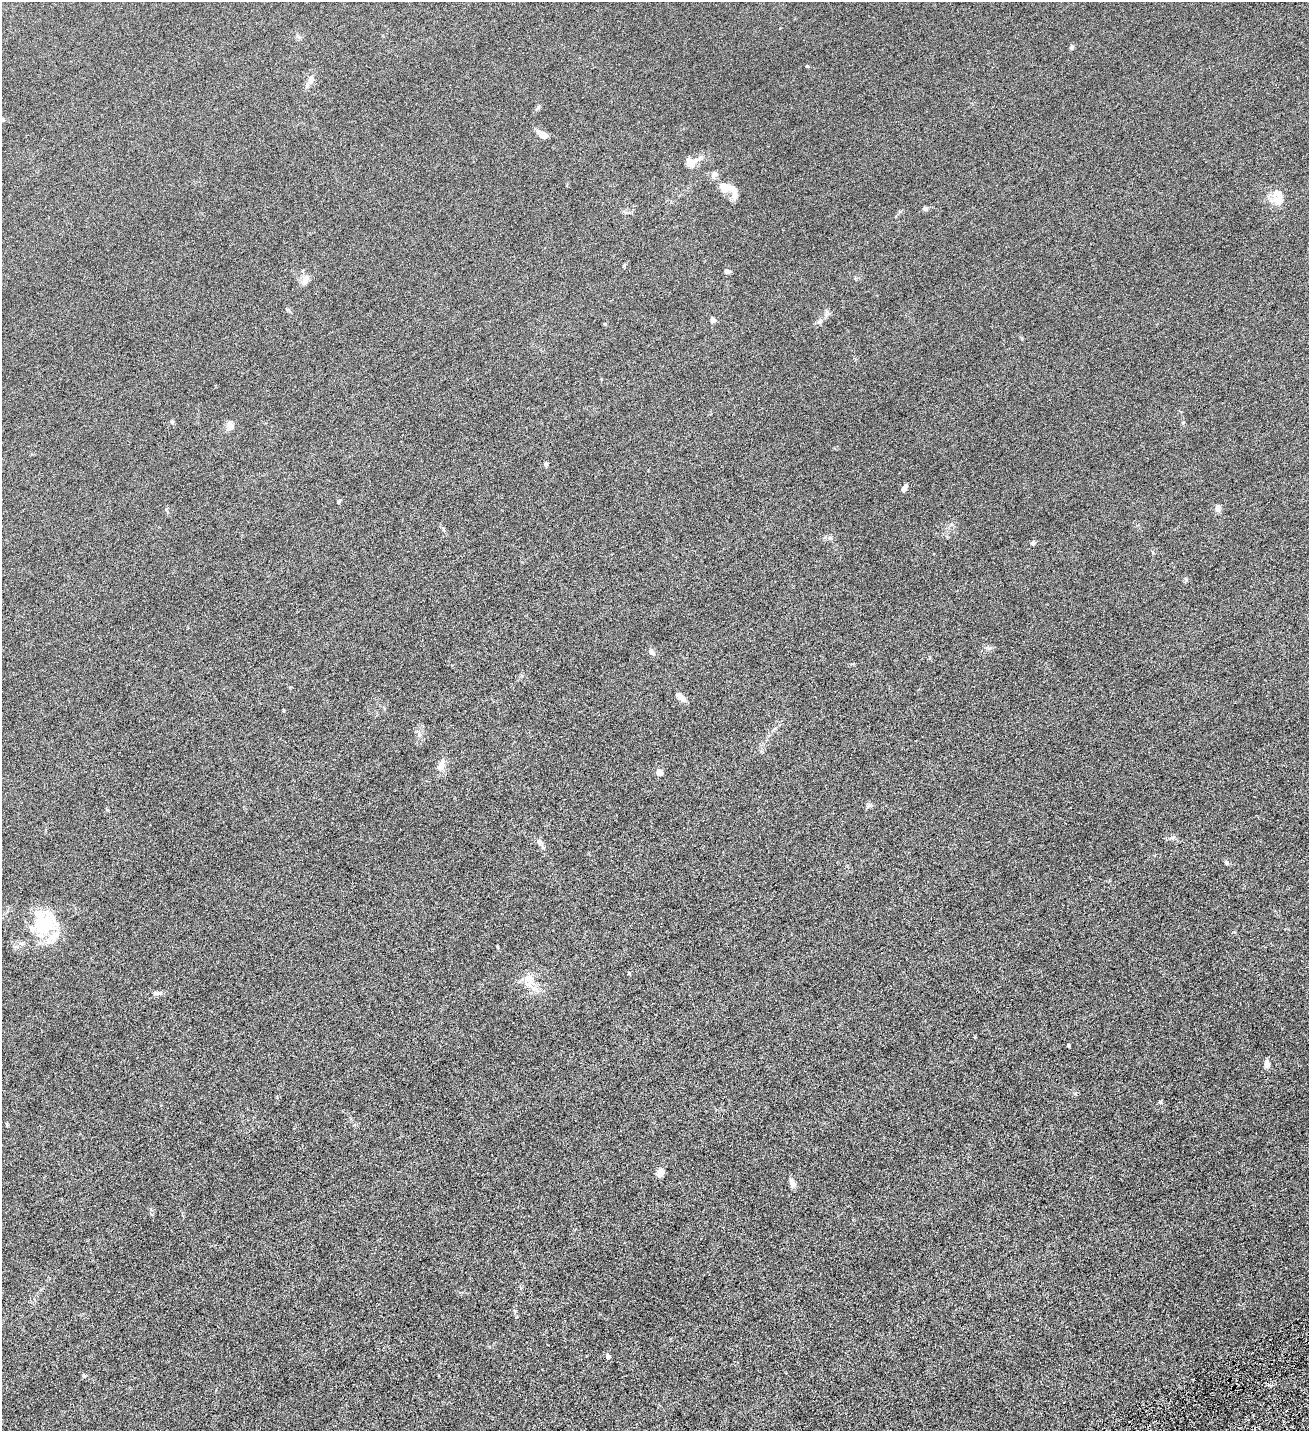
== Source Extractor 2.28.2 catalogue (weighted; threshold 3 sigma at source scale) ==
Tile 6 of 4 x 4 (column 2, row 2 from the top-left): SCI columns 1604-2910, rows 2861-4289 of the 5686 x 5720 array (HDU 1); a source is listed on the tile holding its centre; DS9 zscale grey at full resolution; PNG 1311 x 1433 px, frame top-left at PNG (2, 2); no overlay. Shown black and unused: <1% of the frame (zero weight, under 4 of 8 exposures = <1% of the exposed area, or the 3 px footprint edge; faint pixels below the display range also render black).
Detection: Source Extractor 2.28.2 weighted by HDU 2 'WHT'; one run over the whole footprint, this tile lists its part. Background 0.0445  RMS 0.0066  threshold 0.027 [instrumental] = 3 sigma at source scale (4.09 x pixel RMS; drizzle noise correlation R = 1.36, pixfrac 0.8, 0.05/0.05 arcsec/px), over >= 5 px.
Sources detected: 49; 4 inside a brighter listed object's ellipse — not listed separately; the other 45 listed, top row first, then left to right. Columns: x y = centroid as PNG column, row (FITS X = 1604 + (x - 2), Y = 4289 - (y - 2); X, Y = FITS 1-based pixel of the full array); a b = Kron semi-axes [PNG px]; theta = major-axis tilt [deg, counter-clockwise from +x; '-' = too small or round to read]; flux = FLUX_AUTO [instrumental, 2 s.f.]
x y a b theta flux
1071 47 5 5 - 1.3
311 79 11 8 80 3.6
537 108 7 4 46 0.98
542 135 13 6 -34 4.9
696 160 22 7 27 4.6
715 174 9 7 56 2.4
724 187 16 10 -21 9.4
1277 200 20 11 -6 6.4
925 209 6 5 - 1.6
727 271 7 5 -16 1.6
305 279 13 8 67 4
287 310 6 4 72 0.7
713 320 4 4 - 4.9
820 322 8 6 37 1.8
601 379 4 3 - 0.45
172 422 5 5 - 0.87
230 426 13 8 -62 2.8
546 464 6 5 - 0.89
904 488 8 5 59 2.7
338 501 6 4 54 0.88
1218 508 9 7 -89 2
830 538 6 4 -18 1
1033 543 6 5 - 1
1186 579 6 4 -89 0.85
651 652 10 7 -53 2.1
681 697 14 6 -39 4.1
283 710 4 3 - 0.46
441 765 17 8 72 4.7
659 772 5 4 - 8.1
870 805 6 6 - 1.2
107 810 5 3 - 0.55
1173 837 7 5 43 1.2
540 842 10 7 -42 2.2
1226 862 6 5 - 1.2
44 922 35 31 -84 32
497 946 5 3 - 0.47
529 980 20 14 -78 8.9
157 993 14 5 -1 2.1
1068 1045 3 3 - 0.89
1267 1064 9 6 -85 2.8
1160 1102 6 4 72 0.66
660 1173 10 7 72 3.8
792 1183 12 6 -79 2.3
608 1356 5 5 - 1.9
84 1376 7 5 -1 0.91
Unlisted compact peaks at least as high as the median listed source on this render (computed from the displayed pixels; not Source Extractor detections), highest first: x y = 807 66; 629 973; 975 1037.